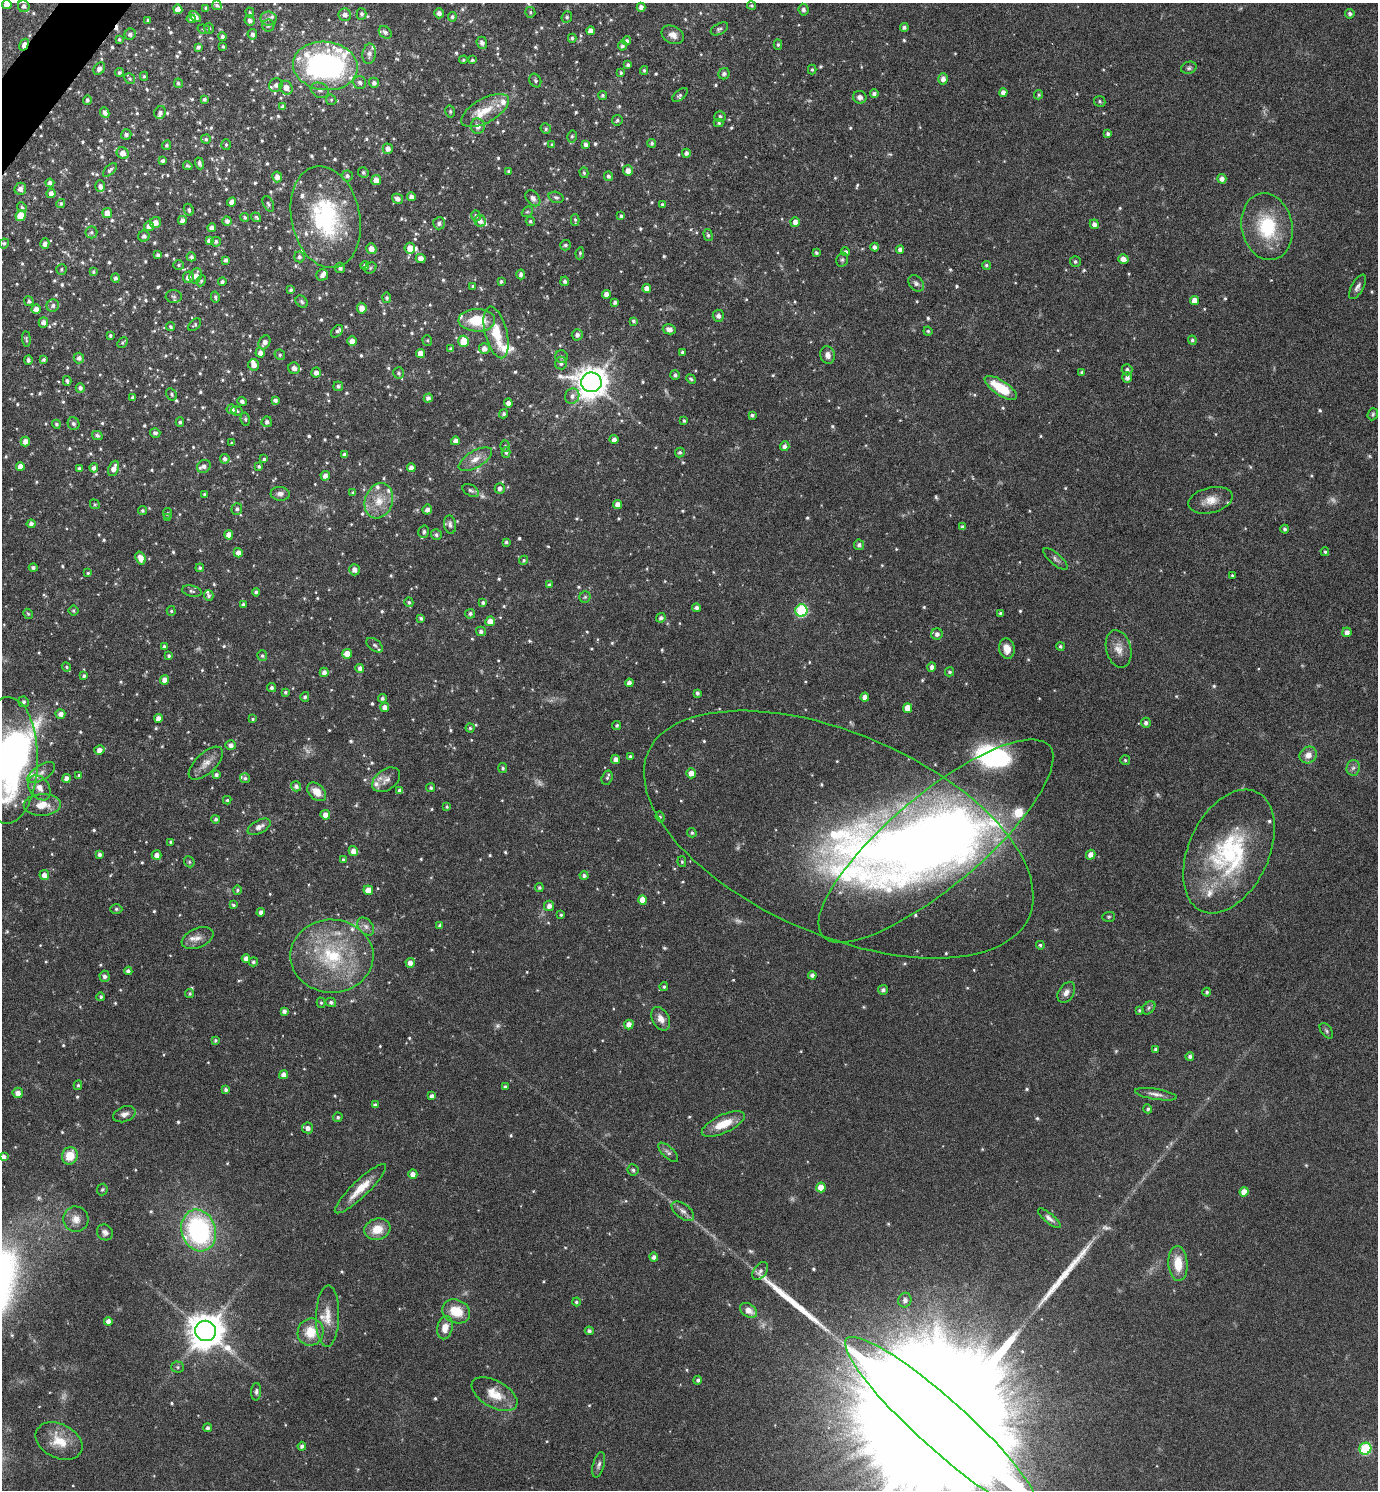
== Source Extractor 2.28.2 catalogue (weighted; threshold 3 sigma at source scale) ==
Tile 11 of 4 x 4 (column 3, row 3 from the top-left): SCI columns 2910-4285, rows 1493-2980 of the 5958 x 5955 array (HDU 1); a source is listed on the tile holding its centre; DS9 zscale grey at full resolution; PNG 1380 x 1492 px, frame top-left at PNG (2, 3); each listed source drawn as its Kron ellipse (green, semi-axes under 4 px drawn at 4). Shown black and unused: <1% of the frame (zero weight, under 4 of 8 exposures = <1% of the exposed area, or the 3 px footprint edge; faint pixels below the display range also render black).
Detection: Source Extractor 2.28.2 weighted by HDU 2 'WHT'; one run over the whole footprint, this tile lists its part. Background 0.116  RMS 0.0051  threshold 0.0209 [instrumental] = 3 sigma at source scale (4.09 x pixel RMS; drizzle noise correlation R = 1.36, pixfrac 0.8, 0.05/0.05 arcsec/px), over >= 5 px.
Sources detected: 884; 13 too faint to see at this stretch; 3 inside a brighter object's white glare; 4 cosmic-ray / hot-pixel residue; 2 long thin detections or spike segments (spike, bleed or trail) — neither listed nor drawn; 43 inside a brighter listed object's ellipse — not listed separately; of the other 819, all 500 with FLUX_AUTO >= 0.705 (the completeness limit of this list) listed and drawn (319 fainter detections not listed), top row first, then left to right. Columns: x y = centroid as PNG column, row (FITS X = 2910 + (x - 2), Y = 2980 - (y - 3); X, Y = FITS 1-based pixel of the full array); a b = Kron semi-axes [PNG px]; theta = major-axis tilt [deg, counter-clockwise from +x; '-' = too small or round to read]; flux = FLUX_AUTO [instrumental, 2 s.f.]
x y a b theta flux
7 5 5 4 - 4.3
217 5 5 4 - 1
751 5 4 4 - 0.78
24 6 6 5 - 1.7
641 7 4 4 - 2.3
206 8 4 3 - 1.2
178 9 4 4 - 3.5
803 10 6 5 - 1.5
530 12 5 5 - 0.84
250 13 5 4 - 0.79
439 13 5 4 - 2
362 14 5 5 - 1.1
1350 14 5 4 - 1.4
345 15 6 6 - 2.5
195 16 7 4 -41 2.6
452 17 5 4 - 0.96
567 17 6 5 - 1
191 19 4 4 - 1.3
268 19 8 7 - 1.9
148 20 4 3 - 1.1
250 20 5 5 - 1.9
268 26 6 6 - 1.2
904 27 4 4 - 1.2
209 28 5 4 - 0.83
204 29 6 4 -19 0.71
719 29 9 5 28 1.2
591 31 4 4 - 2.9
385 32 7 5 -44 1.5
130 34 6 5 - 1.5
252 34 5 5 - 1.6
673 35 12 8 -25 3.4
222 37 4 4 - 1.1
572 38 4 4 - 0.75
119 39 3 3 - 0.72
627 41 4 4 - 1.4
482 43 6 5 - 1.8
24 45 6 3 59 6.5
778 45 5 4 - 0.91
622 46 5 4 - 1.3
198 47 4 3 - 1.4
223 47 3 3 - 0.78
369 54 10 7 81 2.3
463 60 4 4 - 0.71
472 60 4 3 - 0.73
628 65 4 3 - 1.1
325 66 32 24 -7 120
1189 68 8 6 19 1.1
99 69 7 5 55 2.1
812 69 5 4 - 0.76
644 70 4 3 - 0.75
119 72 4 4 - 0.93
621 73 4 3 - 0.85
724 74 6 5 - 1.5
144 76 4 4 - 0.74
130 79 6 5 - 0.9
943 79 5 5 - 2.7
535 80 7 5 -60 0.89
178 83 5 4 - 0.99
360 83 7 6 - 1.7
374 83 5 5 - 1.6
276 85 7 6 - 1.8
286 88 7 6 - 3.6
320 90 9 7 -26 1.9
1003 92 4 4 - 2.3
874 94 4 4 - 1.3
603 95 5 4 - 1
680 95 9 5 39 0.97
1039 95 5 4 - 0.79
860 97 7 6 - 1.9
204 99 4 3 - 1
87 100 5 4 - 1.2
331 100 5 5 - 0.72
1100 101 6 5 - 0.8
283 107 4 3 - 1.3
485 110 26 12 29 10
450 111 6 4 -79 0.82
160 112 6 5 - 1.6
105 113 5 4 - 2
720 116 5 5 - 1.2
617 120 5 5 - 0.94
719 123 5 4 - 0.76
478 126 7 7 - 2.8
546 129 5 5 - 0.97
1108 134 4 4 - 1.2
126 135 5 5 - 1.5
572 136 6 4 75 0.79
206 139 5 4 - 0.93
652 143 4 4 - 0.86
166 145 5 4 - 1
226 145 5 4 - 0.72
552 145 4 3 - 0.84
586 145 4 4 - 1.7
388 149 5 5 - 2.5
123 153 6 5 - 3.8
686 153 4 4 - 1.6
163 161 4 3 - 1.2
199 163 6 4 -68 1.5
188 166 5 3 - 0.88
110 170 8 4 44 1.2
509 171 3 3 - 0.78
628 171 5 5 - 2.9
363 172 5 5 - 1.2
584 173 5 4 - 0.74
347 176 5 5 - 1.4
608 176 5 4 - 1.3
277 177 5 5 - 2.7
1222 179 5 4 - 2.4
376 180 5 5 - 3.7
50 183 4 4 - 1.8
100 186 6 4 89 1.9
20 189 6 5 - 2.5
51 193 5 4 - 2.4
411 197 4 4 - 2.2
556 197 7 5 -19 1.1
533 198 9 6 -51 2.5
397 199 6 4 -31 2.1
232 202 5 4 - 2.6
61 203 4 4 - 0.79
268 204 8 5 -66 1.1
663 205 4 3 - 1.1
22 207 5 4 - 0.92
189 210 6 4 -65 1
527 212 6 4 41 0.74
107 213 5 4 - 4.3
20 216 5 5 - 8.3
476 216 6 4 -73 0.96
621 216 4 3 - 1.1
245 217 4 4 - 0.88
256 217 5 3 - 0.83
326 217 52 34 -78 57
182 220 4 4 - 2.3
575 220 5 3 - 0.78
227 221 4 4 - 2
480 221 6 5 - 2.1
530 221 5 4 - 0.74
795 222 5 4 - 2.8
155 223 5 5 - 3.2
439 223 6 6 - 1.7
1094 224 5 4 - 2.1
149 226 5 5 - 2.7
1267 227 34 25 -78 27
212 228 4 4 - 2.3
91 232 6 6 - 1.1
708 235 6 4 -75 0.92
144 236 5 5 - 1.6
209 240 4 4 - 1.7
216 242 5 5 - 1.1
4 243 5 4 - 0.89
45 244 5 4 - 2
565 245 5 5 - 1.1
875 247 4 4 - 1.7
410 248 5 5 - 5.5
371 249 6 5 - 3.3
900 250 4 4 - 1.9
846 252 4 4 - 1.1
580 253 6 4 81 0.78
816 253 4 3 - 0.86
158 255 4 4 - 1.3
191 257 4 4 - 1.2
299 257 5 5 - 1.4
421 258 5 4 - 2.8
1123 259 5 4 - 3.1
226 260 4 3 - 1.3
842 260 7 5 75 0.96
1075 262 5 5 - 1
179 265 5 4 - 0.77
365 265 4 4 - 1.7
986 265 4 4 - 0.73
340 268 5 5 - 1.5
370 268 6 5 - 0.82
61 269 5 5 - 0.82
93 272 4 4 - 0.86
521 274 5 4 - 1.7
322 275 6 5 - 1.9
196 276 8 6 68 3.5
188 277 6 5 - 2.6
116 278 5 4 - 1.3
201 281 5 4 - 0.75
501 281 3 3 - 0.88
565 281 5 4 - 1.3
222 282 4 4 - 1.3
916 283 9 7 -47 1.5
473 286 3 3 - 0.79
1357 287 14 6 60 2
647 288 4 4 - 2.7
291 290 3 3 - 0.97
606 294 4 4 - 2.3
174 296 8 6 -2 1.1
215 297 5 4 - 0.86
387 298 5 4 - 0.97
1194 300 4 4 - 4.2
29 301 5 4 - 1.2
302 302 7 5 -47 1
615 302 4 3 - 1.2
53 306 6 6 - 1.6
362 308 5 5 - 3.6
36 309 5 4 - 2.7
718 316 6 5 - 1.6
477 320 18 11 -1 16
633 321 4 4 - 0.78
43 322 5 5 - 2.1
195 325 8 5 43 0.91
170 327 5 4 - 0.95
669 329 6 5 - 2.7
337 331 7 5 47 0.98
928 331 4 4 - 0.77
496 332 26 11 -76 13
110 335 3 3 - 0.78
577 335 5 5 - 2
26 339 8 3 -85 0.71
427 340 5 5 - 0.71
1192 340 5 4 - 0.91
352 341 4 4 - 3.5
463 341 5 5 - 9.6
123 342 6 4 47 0.77
265 342 7 5 59 2.2
451 349 4 4 - 1
484 349 5 5 - 2.9
682 352 4 3 - 0.97
260 353 5 4 - 2.6
420 353 4 4 - 4
280 355 5 5 - 0.88
827 355 9 7 -76 2.9
561 357 6 6 - 0.97
79 358 5 5 - 1.8
28 360 5 4 - 1.4
44 360 4 3 - 0.88
561 363 6 6 - 1.7
254 365 6 5 - 2.9
294 368 6 5 - 2.9
1127 370 5 5 - 1.5
316 372 5 4 - 2.4
1082 372 4 4 - 1.1
399 373 6 5 - 0.93
675 375 5 4 - 1.2
1127 377 5 5 - 1.9
691 379 5 4 - 0.9
67 381 5 4 - 1.1
591 382 10 10 - 800
338 386 5 5 - 1.1
80 388 4 4 - 1.7
1001 388 18 7 -34 15
171 394 6 5 - 0.91
572 396 8 7 - 2.3
133 398 4 3 - 1.2
428 398 4 4 - 1.6
275 400 4 4 - 1.4
242 401 5 4 - 1.3
508 403 4 4 - 2.5
232 409 5 4 - 2.3
237 411 6 4 -8 0.79
504 414 5 4 - 1.1
1373 414 6 5 - 0.88
752 415 4 3 - 1
245 419 7 4 -80 0.89
684 421 4 3 - 0.8
180 422 5 4 - 1
267 422 5 5 - 1.4
56 424 4 4 - 1
73 424 6 5 - 1.4
155 433 5 4 - 1.2
97 435 5 4 - 1.1
614 440 5 4 - 2.1
455 441 4 4 - 2.3
25 442 5 4 - 3.2
232 443 3 3 - 0.71
505 446 5 4 - 0.75
785 446 5 4 - 1.9
506 452 5 4 - 1
680 452 5 5 - 1.1
345 455 4 4 - 1.8
225 459 5 5 - 1.6
264 459 4 4 - 0.82
475 459 18 8 31 5.1
20 466 4 4 - 3.6
204 466 7 6 - 2
259 466 3 3 - 0.91
94 468 4 4 - 1.8
114 468 8 5 67 3.5
411 468 4 4 - 2.2
79 469 4 4 - 1.4
325 476 5 4 - 2.3
500 488 5 5 - 1.9
471 490 9 5 -30 1.3
353 493 4 4 - 0.97
204 494 3 3 - 0.71
280 494 9 7 -4 2.1
1210 500 22 12 13 6.4
379 501 18 14 71 9
95 504 5 4 - 0.74
618 504 4 4 - 3.1
237 509 6 5 - 1.3
427 509 5 4 - 1.9
142 511 4 4 - 0.94
167 513 5 4 - 0.76
168 518 4 3 - 0.82
31 524 4 4 - 1.6
450 525 9 6 -80 1.6
962 527 4 3 - 1.4
1285 529 4 4 - 1.1
424 532 6 5 - 1.3
229 535 4 4 - 4
436 535 5 5 - 1.3
506 542 3 3 - 0.86
859 545 5 5 - 1.5
1325 552 4 3 - 0.78
238 553 5 4 - 3
141 558 6 5 - 3.8
1056 559 15 5 -41 1.6
524 560 5 4 - 0.79
33 568 4 4 - 1.4
200 568 4 4 - 0.89
354 570 6 5 - 2.8
88 573 4 3 - 0.71
1232 576 3 3 - 0.83
549 585 4 4 - 1.4
192 591 10 5 -13 1.1
256 592 4 4 - 1.1
209 596 5 5 - 1.2
585 597 5 5 - 0.86
409 602 5 4 - 0.89
483 603 4 4 - 1.2
243 604 4 4 - 0.9
696 608 4 4 - 1.7
73 611 5 5 - 0.75
171 611 5 4 - 0.79
801 611 6 6 - 52
1000 613 3 3 - 0.98
28 614 5 4 - 0.71
470 614 5 5 - 1.4
421 618 4 3 - 0.96
661 618 5 4 - 1.5
490 621 5 4 - 3.9
481 631 5 5 - 1.3
1347 632 4 4 - 2.4
937 634 6 5 - 2.1
375 645 9 5 -37 1.4
164 647 4 4 - 1
1060 647 4 4 - 0.96
1007 649 10 7 -78 4.2
1119 649 19 12 -76 5.3
347 654 5 4 - 4.8
169 656 4 3 - 0.99
262 656 5 5 - 0.97
66 667 5 4 - 0.71
932 667 4 4 - 1.8
360 668 4 4 - 1.9
324 672 4 4 - 2.3
950 672 4 4 - 0.79
84 676 4 3 - 1.1
164 680 4 4 - 2.6
629 683 4 4 - 2.2
272 688 4 4 - 1.4
285 692 4 3 - 0.84
697 693 4 3 - 1.2
305 697 5 4 - 1.1
865 697 4 4 - 2.6
382 698 4 4 - 1.1
23 702 5 5 - 1.2
385 707 4 4 - 2.5
908 708 5 4 - 5.9
60 714 5 4 - 2.4
158 718 4 4 - 2.8
253 719 4 3 - 0.76
1146 723 5 5 - 1.5
617 725 4 4 - 0.73
470 728 4 4 - 0.81
230 745 5 5 - 2.1
99 750 5 4 - 2.5
1308 755 9 8 - 3.8
630 756 4 4 - 0.76
616 759 5 4 - 2.4
8 760 63 30 89 190
1125 760 5 5 - 0.81
206 763 21 10 44 4.5
503 768 5 4 - 1
1353 768 8 6 84 1.6
41 773 16 7 33 3
691 773 5 5 - 3.7
79 775 3 3 - 0.83
216 775 4 3 - 1.3
66 778 4 4 - 2.5
245 778 5 5 - 0.9
607 778 7 5 73 1.1
386 780 15 10 36 3.6
296 786 5 5 - 1.6
39 788 14 10 -55 4.3
431 788 4 4 - 1
400 791 4 4 - 2.2
317 792 11 7 -44 5.5
227 800 4 4 - 0.73
42 805 18 11 2 7.3
447 807 4 4 - 0.71
325 815 5 4 - 3
660 817 5 4 - 0.72
216 819 4 4 - 1.1
259 827 12 6 27 2.7
692 833 5 4 - 0.9
839 834 208 101 -23 260
936 841 148 46 40 400
171 842 4 3 - 0.78
353 851 5 4 - 2.9
1229 851 66 40 65 63
99 854 4 3 - 1.4
157 855 5 4 - 2.4
1091 855 5 4 - 2.9
343 860 4 4 - 0.99
189 862 6 5 - 0.74
682 862 5 4 - 0.76
44 875 5 4 - 2.8
584 876 4 4 - 1.3
539 887 4 4 - 0.96
237 890 4 4 - 0.92
368 890 5 4 - 4.5
643 900 5 4 - 5.3
233 905 4 3 - 0.85
549 906 5 5 - 2.5
116 909 6 5 - 0.8
261 912 4 4 - 2.1
561 915 3 3 - 0.71
1109 917 6 5 - 0.73
366 926 10 7 -50 2.2
440 926 4 4 - 1.5
197 938 17 10 22 4
1040 945 4 4 - 0.79
332 956 42 36 -1 44
246 958 4 4 - 2.5
253 962 4 4 - 0.96
410 963 5 4 - 2.7
128 971 4 4 - 1.8
812 975 4 4 - 1.5
105 976 5 5 - 1.7
664 987 4 4 - 0.78
883 990 5 4 - 1.4
1066 992 11 7 58 2.6
1207 992 4 4 - 1.1
190 994 4 4 - 0.82
101 997 4 4 - 0.9
331 1002 5 4 - 1.4
321 1003 5 4 - 0.72
1149 1008 8 5 43 0.97
1140 1010 4 3 - 0.79
284 1011 4 4 - 1.6
661 1019 12 8 -61 3.7
629 1024 5 4 - 3
1326 1031 9 5 -54 1
215 1040 3 3 - 0.74
1155 1049 4 3 - 0.97
1190 1056 4 4 - 1.6
283 1075 4 4 - 2.2
78 1085 5 4 - 0.74
505 1087 4 3 - 1.1
226 1090 4 4 - 1.3
18 1093 5 5 - 3.2
1156 1094 21 5 -9 2.7
432 1096 4 4 - 1.6
375 1105 4 4 - 1.3
1148 1109 4 4 - 0.93
124 1114 12 7 21 2.3
338 1117 5 4 - 0.84
723 1124 23 9 25 10
308 1128 5 5 - 2.2
668 1152 13 5 -44 1.6
70 1156 9 8 - 8.4
3 1157 4 4 - 2.1
633 1170 6 5 - 1
413 1174 5 4 - 2.7
821 1187 5 4 - 6.2
102 1189 6 5 - 0.81
360 1189 34 8 44 9.4
1244 1192 4 4 - 4.2
683 1211 13 7 -36 2.4
1049 1218 14 5 -39 2
76 1219 13 12 - 4.3
377 1229 13 10 15 7.9
199 1230 21 17 -72 77
105 1232 8 7 - 1.7
654 1257 4 4 - 1.9
1178 1263 17 9 -86 9.8
760 1271 10 6 54 1.8
905 1300 7 6 - 1.8
576 1302 4 4 - 0.91
749 1310 9 6 -34 4.2
456 1311 14 11 -25 11
328 1316 31 11 88 7.9
108 1321 4 4 - 2.4
445 1328 12 7 78 5.1
206 1331 10 10 - 1100
589 1331 4 4 - 1.3
310 1332 14 13 - 11
178 1367 6 5 - 0.99
698 1380 4 4 - 1.1
256 1392 9 5 86 1.2
495 1394 25 13 -29 9.3
942 1425 128 25 -42 97000
208 1428 4 4 - 1.2
59 1441 25 17 -26 11
302 1446 4 4 - 1.5
1365 1449 6 6 - 46
599 1465 13 5 75 1.8
Overlapping masked pixels (flux is a lower limit): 1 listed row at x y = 24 45
Isophote crosses this tile's border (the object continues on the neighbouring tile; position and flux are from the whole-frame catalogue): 4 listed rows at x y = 7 5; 8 760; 3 1157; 942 1425